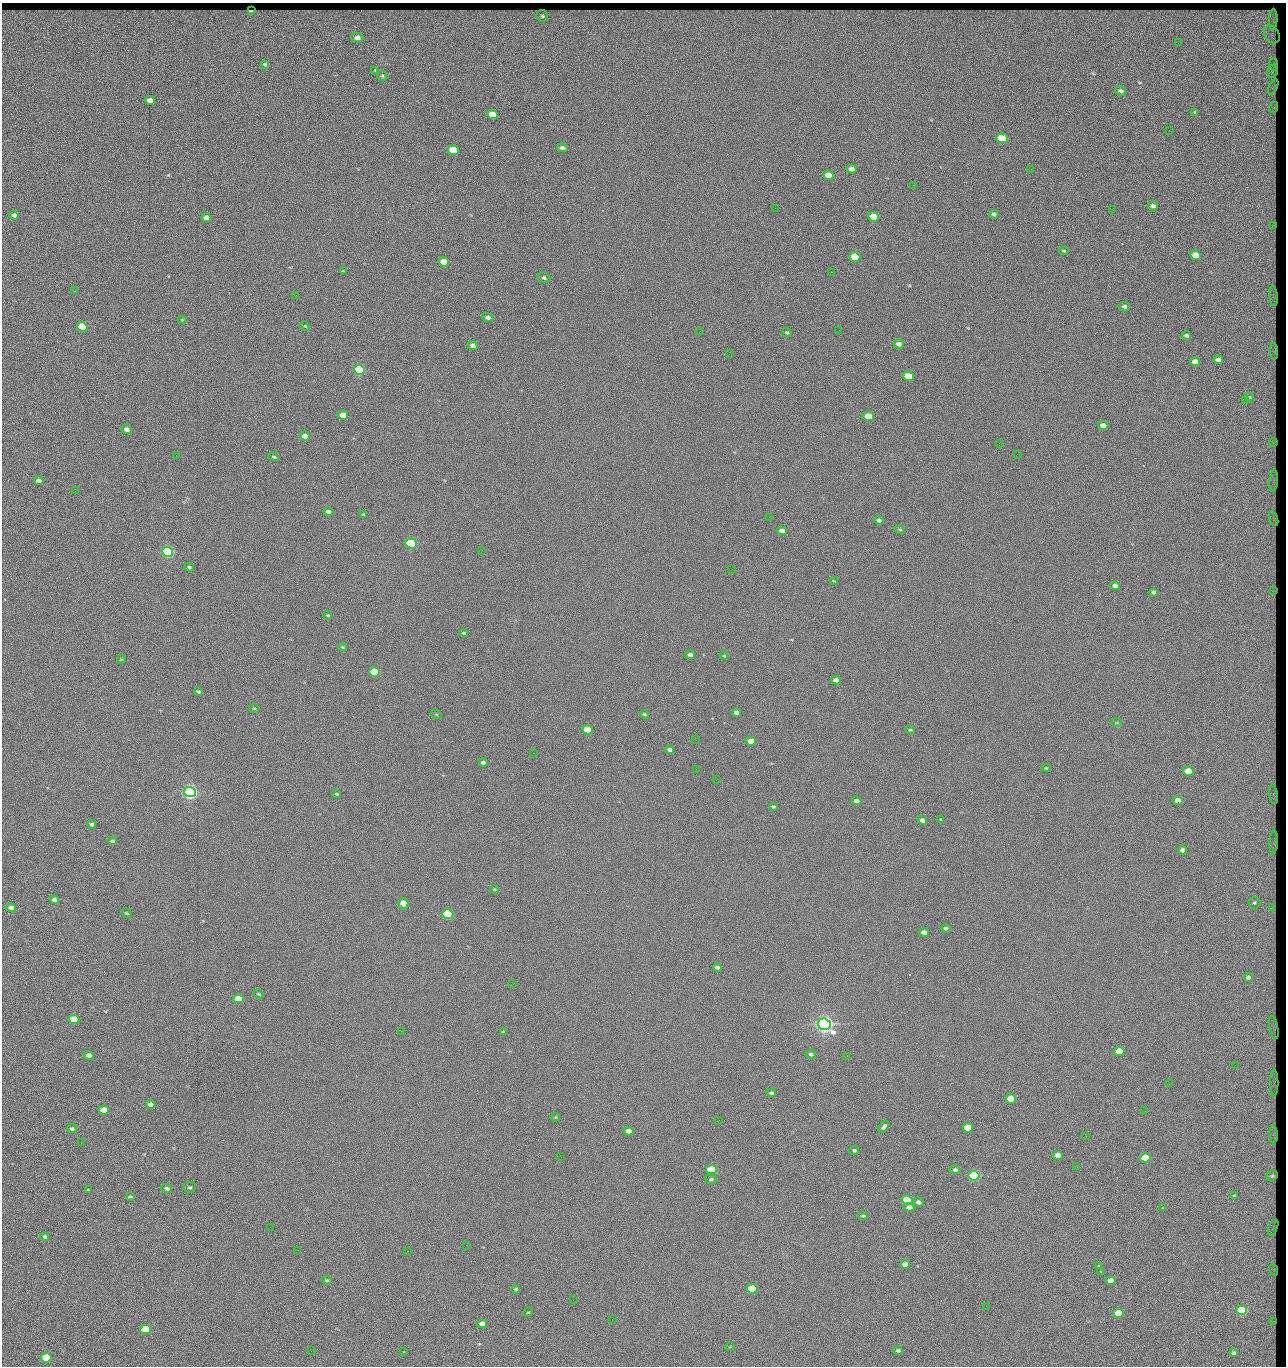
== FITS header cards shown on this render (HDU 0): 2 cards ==
NAXIS1  =                 1284 / length of data axis 1
NAXIS2  =                 1364 / length of data axis 2

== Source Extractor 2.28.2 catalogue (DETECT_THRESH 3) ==
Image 1284 x 1364 px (HDU 0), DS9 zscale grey, 1 PNG px = 1 image px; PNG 1288 x 1368 px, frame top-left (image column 1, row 1364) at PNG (2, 3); each listed source drawn as its Kron ellipse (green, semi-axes under 4 px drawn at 4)
Background 128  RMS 15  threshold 43.5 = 3 sigma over >= 5 px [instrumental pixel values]
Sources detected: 218; all 218 listed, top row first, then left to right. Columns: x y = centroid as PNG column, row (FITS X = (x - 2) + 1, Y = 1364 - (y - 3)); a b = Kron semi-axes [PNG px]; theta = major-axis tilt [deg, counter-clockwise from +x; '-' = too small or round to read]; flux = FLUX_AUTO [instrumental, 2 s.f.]
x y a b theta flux
251 11 4 2 - 1.2e+03
542 16 6 5 - 1.6e+03
1273 19 10 3 88 3.5e+03
1272 34 9 7 -56 2.8e+03
357 37 6 5 - 5.1e+03
1178 43 2 2 - 1.5e+03
265 64 4 3 - 1.5e+03
1273 64 7 4 -89 1.5e+03
375 71 3 2 - 1.4e+03
1272 71 6 5 - 2.2e+03
382 76 5 4 - 1.4e+03
1273 87 8 3 67 1.1e+03
1121 91 5 4 - 2.8e+03
150 100 5 4 - 8.6e+03
1274 107 5 3 - 8.2e+02
1195 112 4 3 - 1.0e+03
492 114 5 4 - 2.3e+04
1169 130 2 2 - 1.2e+03
1002 138 6 5 - 4.4e+04
562 148 5 4 - 3.6e+03
453 150 5 5 - 5.4e+04
852 169 5 4 - 6.4e+03
1031 169 2 2 - 1.8e+03
828 175 5 4 - 1.6e+04
913 185 2 2 - 1.8e+04
1153 206 5 4 - 3.7e+03
775 208 2 2 - 4.5e+02
1113 210 3 2 - 8.7e+02
994 214 4 4 - 2.6e+03
14 215 5 4 - 4.9e+03
206 217 5 4 - 6.4e+03
873 217 5 4 - 2.8e+04
1273 225 4 2 - 7.6e+02
1064 251 5 3 - 1.1e+03
1196 255 5 4 - 2.4e+04
855 257 5 4 - 4.1e+04
444 262 5 4 - 2.0e+04
343 271 4 3 - 9.3e+02
831 272 2 2 - 2.7e+04
544 278 6 5 - 2.0e+03
74 291 3 2 - 1.1e+03
296 295 3 2 - 7.6e+02
1273 296 10 3 -84 1.8e+03
1124 307 5 4 - 2.9e+03
488 317 6 4 -15 3.2e+03
182 320 4 4 - 9.7e+02
305 326 5 3 - 8.8e+02
82 327 5 4 - 5.1e+04
839 330 3 2 - 7.1e+02
700 331 2 2 - 3.2e+03
787 333 5 3 - 1.2e+03
1186 335 4 3 - 2.1e+03
899 344 5 4 - 4.0e+03
473 345 5 4 - 4.9e+03
1274 351 8 3 -85 1.3e+03
729 354 2 2 - 4.6e+02
1218 360 5 4 - 4.1e+03
1195 362 5 4 - 9.5e+03
360 370 6 5 - 1.6e+05
908 376 5 4 - 3.9e+04
1249 397 4 3 - 1.3e+03
1246 400 2 2 - 1.3e+03
343 415 5 4 - 2.0e+04
868 416 5 4 - 3.3e+04
1103 425 5 4 - 1.0e+04
126 429 5 4 - 4.8e+03
305 436 5 4 - 9.4e+03
1273 442 4 2 - 5.7e+02
999 443 2 2 - 3.3e+03
1017 454 2 2 - 4.1e+02
176 455 2 2 - 3.2e+03
274 457 5 3 - 1.5e+03
39 481 5 4 - 6.1e+03
1274 481 11 3 85 2.0e+03
75 491 3 2 - 9.6e+02
328 512 5 4 - 5.2e+03
363 515 4 3 - 1.5e+03
769 517 2 2 - 5.9e+02
1274 519 7 3 -71 1.1e+03
879 520 5 4 - 3.3e+03
900 529 5 4 - 1.4e+03
782 531 5 4 - 4.9e+03
411 543 5 5 - 1.9e+05
482 550 2 2 - 2.6e+03
168 552 5 5 - 3.2e+05
189 567 5 3 - 1.4e+03
732 569 2 2 - 6.9e+02
834 581 4 3 - 8.4e+02
1115 586 5 4 - 5.5e+03
1273 591 4 2 - 6.6e+02
1153 592 4 3 - 2.1e+03
328 615 4 3 - 1.1e+03
464 633 4 3 - 1.6e+03
342 647 4 4 - 9.8e+02
690 655 5 4 - 5.2e+03
724 656 4 4 - 1.1e+03
121 659 4 4 - 9.5e+02
374 672 5 4 - 9.1e+04
836 680 5 4 - 7.4e+03
198 692 5 3 - 1.9e+03
254 708 5 3 - 1.1e+03
736 713 5 4 - 4.1e+03
436 714 5 3 - 9.8e+02
644 714 5 4 - 1.5e+03
1117 723 5 3 - 9.1e+02
587 730 5 4 - 4.8e+04
910 730 5 4 - 1.2e+03
696 740 2 2 - 7.4e+02
751 741 5 4 - 1.4e+04
670 750 4 3 - 3.5e+03
533 753 2 2 - 3.1e+03
483 763 4 3 - 2.6e+03
1046 768 5 4 - 1.1e+03
696 769 2 2 - 2.1e+03
1188 771 5 4 - 2.6e+04
716 780 2 2 - 2.6e+03
190 792 6 5 - 7.0e+05
337 794 4 3 - 1.4e+03
1274 794 10 3 -81 1.3e+03
1178 800 5 4 - 1.2e+04
857 801 5 4 - 6.0e+03
773 807 4 3 - 1.2e+03
940 819 3 2 - 1.3e+03
922 820 5 4 - 4.0e+03
92 824 4 4 - 2.1e+03
112 841 5 4 - 2.2e+03
1274 842 12 3 86 2.2e+03
1183 850 4 4 - 5.7e+03
494 889 4 3 - 9.9e+02
54 900 5 4 - 5.6e+03
403 903 5 5 - 1.3e+04
1254 903 6 6 - 1.6e+03
1273 907 4 3 - 9.8e+02
11 908 5 4 - 9.7e+03
126 913 6 3 -26 1.1e+03
448 914 5 4 - 1.2e+05
946 928 4 3 - 2.9e+03
924 932 5 4 - 9.6e+03
717 967 4 4 - 3.5e+03
1248 977 4 4 - 4.1e+03
513 984 2 2 - 2.1e+03
258 994 5 3 - 1.1e+03
238 999 5 4 - 3.3e+04
74 1020 5 4 - 5.3e+04
824 1024 6 5 - 1.1e+06
1274 1027 12 3 -79 1.6e+03
401 1031 2 2 - 5.6e+03
503 1032 4 3 - 1.9e+03
1119 1051 5 4 - 2.8e+04
811 1054 5 4 - 2.2e+03
89 1055 5 4 - 6.2e+03
847 1056 3 2 - 1.4e+03
1235 1065 2 2 - 1.5e+03
1274 1083 13 3 90 1.8e+03
1169 1084 2 2 - 2.6e+03
771 1093 5 4 - 2.2e+03
1011 1099 5 4 - 4.8e+04
150 1105 5 4 - 7.3e+03
104 1110 5 4 - 3.1e+04
1145 1111 3 2 - 9.1e+02
555 1117 5 4 - 1.1e+03
719 1120 2 2 - 9.5e+02
884 1127 6 3 54 2.4e+03
968 1128 5 4 - 4.4e+04
72 1129 5 4 - 1.8e+03
628 1131 5 4 - 8.6e+03
1274 1134 9 3 -88 2.1e+03
1086 1136 2 2 - 4.7e+02
81 1143 2 2 - 2.4e+03
854 1150 5 4 - 1.9e+03
1058 1155 5 4 - 1.7e+04
561 1157 2 2 - 9.3e+02
1145 1158 5 4 - 5.8e+04
1077 1167 3 2 - 1.1e+03
712 1170 5 4 - 7.8e+04
955 1170 5 4 - 2.6e+03
974 1176 5 5 - 2.7e+05
1272 1176 6 5 - 2.8e+03
711 1179 6 5 - 1.8e+03
190 1187 6 5 - 1.7e+03
167 1188 5 4 - 2.5e+03
88 1190 3 2 - 8.1e+02
1234 1195 3 2 - 8.7e+02
130 1196 4 3 - 1.5e+03
907 1200 5 4 - 8.4e+04
918 1202 5 4 - 3.8e+03
909 1207 5 4 - 9.4e+03
1162 1207 2 2 - 6.4e+03
863 1216 4 4 - 1.3e+03
270 1227 2 2 - 2.2e+03
1273 1227 8 3 67 1.4e+03
45 1237 4 4 - 2.3e+03
466 1245 2 2 - 7.0e+03
298 1250 2 2 - 1.8e+03
407 1251 2 2 - 5.4e+03
905 1264 5 4 - 8.9e+03
1098 1266 3 2 - 1.2e+03
1274 1270 6 3 -72 8.9e+02
1100 1272 3 2 - 6.1e+02
327 1280 5 4 - 1.5e+03
1111 1281 5 4 - 1.4e+04
516 1289 4 4 - 1.6e+03
752 1289 5 4 - 8.0e+04
573 1300 2 2 - 5.3e+02
986 1306 2 2 - 2.8e+03
1242 1310 5 4 - 1.9e+05
528 1312 5 3 - 3.1e+03
1118 1313 5 4 - 4.6e+04
612 1319 2 2 - 7.8e+02
1273 1321 3 2 - 6.5e+02
482 1324 5 4 - 7.6e+03
146 1329 5 5 - 1.0e+05
730 1347 4 3 - 6.9e+02
898 1350 5 4 - 2.2e+03
311 1351 2 2 - 1.4e+03
404 1352 3 2 - 8.7e+02
1234 1353 4 3 - 2.8e+03
46 1358 5 5 - 5.5e+04

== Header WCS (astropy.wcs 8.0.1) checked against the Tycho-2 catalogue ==
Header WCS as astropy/WCSLIB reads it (CRVAL/CRPIX/CD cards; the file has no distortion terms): RA---TAN/DEC--TAN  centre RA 15:41:43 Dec +51:58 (235.43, +51.97 deg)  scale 1.26 arcsec/px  FOV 26.9' x 28.5'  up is +92 deg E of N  parity flipped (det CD > 0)
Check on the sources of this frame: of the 60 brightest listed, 11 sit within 2.0 arcsec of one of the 15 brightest Tycho-2 stars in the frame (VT <= 12.38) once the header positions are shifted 0.28 arcsec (0.27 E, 0.06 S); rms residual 0.83 arcsec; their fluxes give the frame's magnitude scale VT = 24.55 - 2.5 log10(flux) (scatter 0.17 mag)
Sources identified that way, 11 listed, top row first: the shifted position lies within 2.0 arcsec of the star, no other Tycho-2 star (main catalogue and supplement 1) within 4.0 arcsec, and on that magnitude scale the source's flux lands within +1.5 / -3 mag of the star's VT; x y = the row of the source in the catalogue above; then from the Tycho-2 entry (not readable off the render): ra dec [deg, ICRS J2000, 3 dp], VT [Tycho-2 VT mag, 2 dp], TYC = Tycho-2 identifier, HIP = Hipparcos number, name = IAU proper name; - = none
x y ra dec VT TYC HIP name
360 370 235.614 +52.064 11.61 3489-1132-1 - -
411 543 235.514 +52.049 11.19 3489-1407-1 - -
168 552 235.515 +52.133 11.12 3489-1380-1 - -
190 792 235.378 +52.130 9.31 3489-1322-1 76850 -
448 914 235.303 +52.042 11.52 3489-958-1 - -
824 1024 235.232 +51.912 9.59 3489-824-1 - -
974 1176 235.143 +51.862 10.97 3489-1016-1 - -
907 1200 235.131 +51.886 12.29 3489-908-1 - -
752 1289 235.084 +51.941 11.45 3489-1346-1 - -
1242 1310 235.062 +51.771 11.53 3489-1453-1 - -
146 1329 235.075 +52.152 11.74 3489-912-1 - -